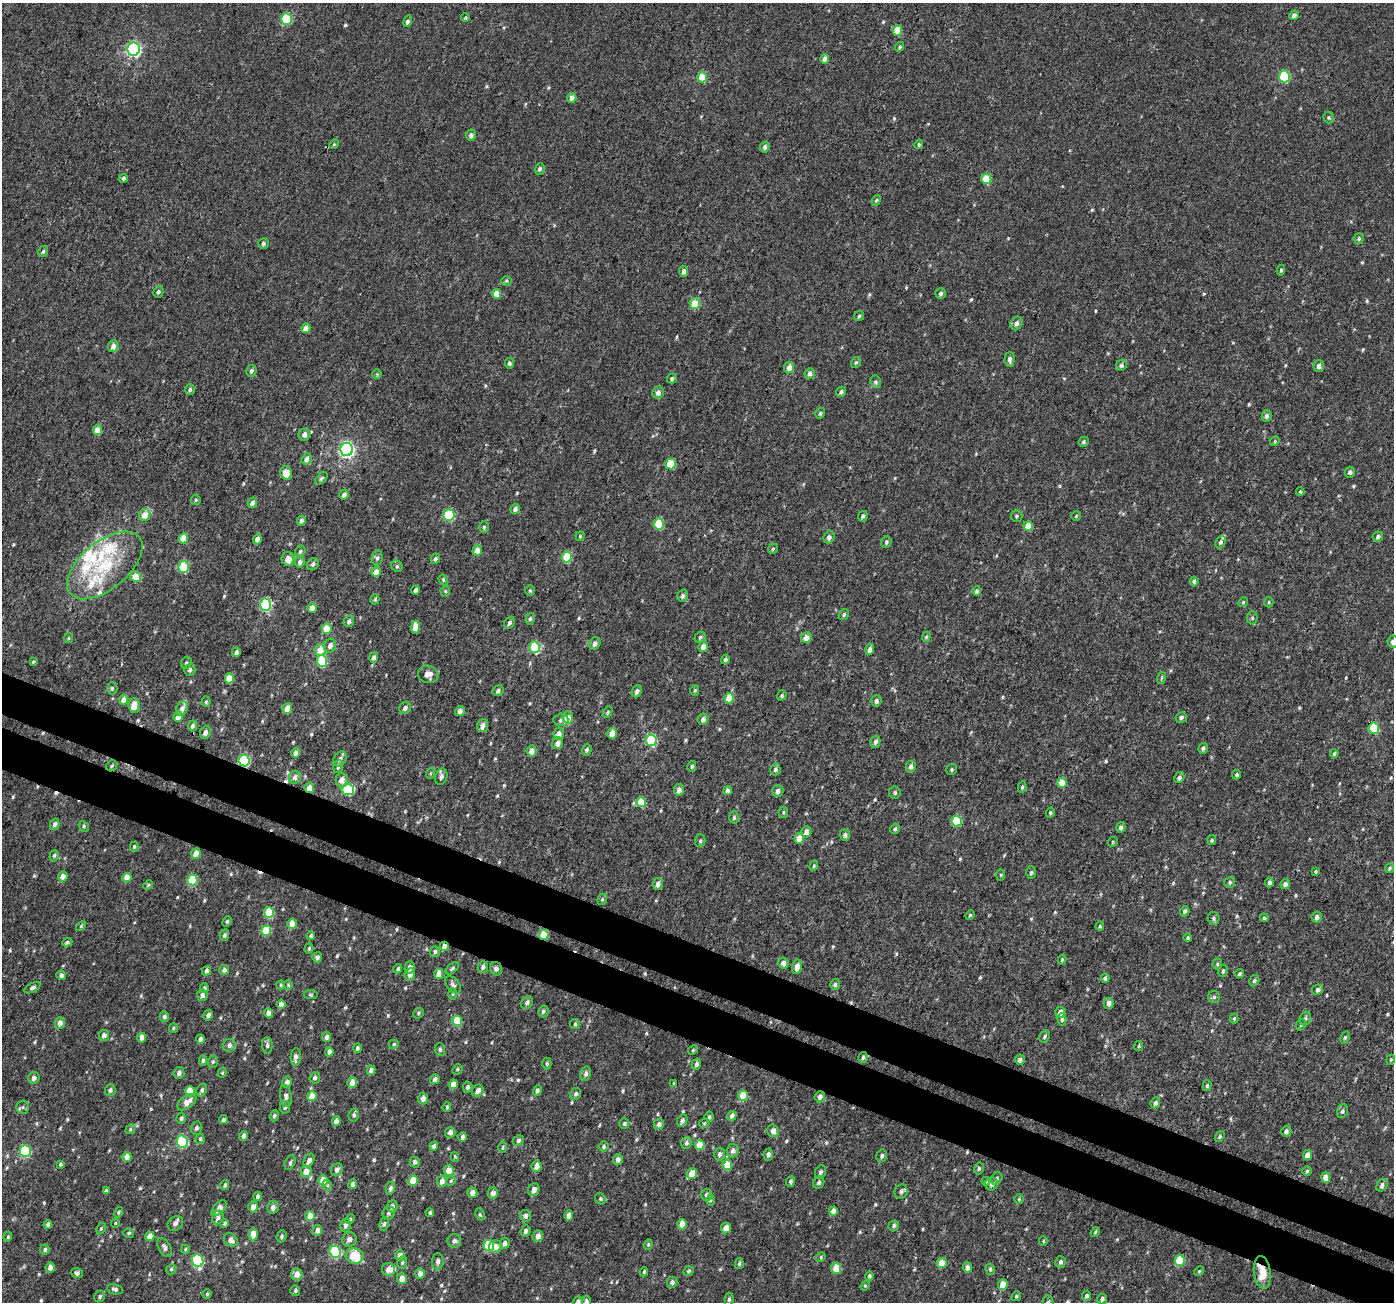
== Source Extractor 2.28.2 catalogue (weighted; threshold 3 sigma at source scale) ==
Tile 6 of 4 x 4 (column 2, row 2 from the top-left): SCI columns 1415-2806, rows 2853-4152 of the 5622 x 5770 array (HDU 1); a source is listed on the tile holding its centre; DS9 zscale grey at full resolution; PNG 1396 x 1304 px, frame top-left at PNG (2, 3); each listed source drawn as its Kron ellipse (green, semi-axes under 4 px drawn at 4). Shown black and unused: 7% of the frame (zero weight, under 3 of 4 exposures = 4% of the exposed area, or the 3 px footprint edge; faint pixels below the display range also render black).
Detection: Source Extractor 2.28.2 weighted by HDU 2 'WHT'; one run over the whole footprint, this tile lists its part. Background 0.00224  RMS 0.0028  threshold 0.0126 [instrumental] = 3 sigma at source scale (4.5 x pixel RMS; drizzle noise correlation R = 1.50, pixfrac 1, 0.0396/0.0396 arcsec/px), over >= 5 px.
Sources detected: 616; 3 cosmic-ray / hot-pixel residue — neither listed nor drawn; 13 inside a brighter listed object's ellipse — not listed separately; of the other 600, all 500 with FLUX_AUTO >= 0.33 (the completeness limit of this list) listed and drawn (100 fainter detections not listed), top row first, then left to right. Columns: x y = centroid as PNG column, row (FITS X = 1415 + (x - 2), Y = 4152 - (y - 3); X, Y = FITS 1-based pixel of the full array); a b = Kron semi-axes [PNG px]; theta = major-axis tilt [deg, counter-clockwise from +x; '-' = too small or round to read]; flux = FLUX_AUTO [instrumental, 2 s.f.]
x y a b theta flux
1294 15 5 4 - 1.1
465 18 4 4 - 0.33
286 19 6 5 - 15
407 21 6 4 71 0.8
897 31 5 4 - 5.7
900 47 5 4 - 0.4
134 49 6 6 - 57
825 59 5 4 - 2.3
1284 76 6 5 - 19
702 77 5 5 - 7.6
572 98 5 4 - 1.6
1329 117 6 5 - 0.45
471 135 5 5 - 0.94
334 144 5 4 - 0.35
919 144 5 4 - 0.43
765 147 5 4 - 0.82
540 169 6 5 - 0.66
123 178 4 4 - 0.52
986 179 5 5 - 9.4
876 200 5 4 - 0.42
1359 239 5 5 - 0.51
263 243 5 5 - 0.72
43 252 6 4 59 0.53
1281 270 5 4 - 0.42
683 271 5 4 - 1
506 281 5 4 - 0.36
158 292 6 5 - 0.54
941 293 5 5 - 0.73
497 294 5 4 - 3.4
695 304 5 5 - 5.6
859 316 5 4 - 0.44
1017 323 7 6 - 1.2
306 328 5 4 - 2.5
113 346 6 5 - 1.6
1010 359 7 5 88 0.98
856 362 6 4 57 0.45
509 363 5 4 - 0.6
1121 365 6 5 - 0.93
1319 366 6 5 - 1.1
789 367 6 5 - 2.2
251 371 6 5 - 0.67
377 374 5 5 - 0.37
810 374 5 5 - 1
672 378 5 4 - 0.6
876 382 6 5 - 0.51
190 390 5 5 - 0.54
841 392 5 4 - 0.64
658 393 6 6 - 1.1
820 413 6 4 56 0.49
1267 416 5 5 - 0.97
97 430 5 4 - 3
305 434 6 5 - 1.6
1275 441 5 4 - 0.35
1083 442 5 4 - 0.52
347 449 6 6 - 73
306 459 6 5 - 1.1
671 464 5 5 - 9.9
1350 472 5 5 - 0.84
286 473 7 6 - 3.4
321 478 7 4 45 0.53
1300 492 4 3 - 0.34
344 495 5 4 - 0.95
196 500 5 5 - 0.37
252 503 5 4 - 1.1
515 509 5 4 - 1
145 515 6 5 - 3
449 515 6 5 - 17
863 516 5 4 - 0.53
1016 516 6 6 - 0.5
1076 516 5 4 - 0.37
301 521 5 4 - 0.95
659 524 5 5 - 12
1028 526 5 4 - 3.8
484 527 6 5 - 0.52
580 536 5 4 - 0.37
1378 536 5 4 - 0.67
829 537 6 5 - 1.1
184 538 5 4 - 4.4
257 539 5 4 - 1.9
886 542 6 5 - 0.61
1221 542 6 5 - 0.68
773 549 5 4 - 0.44
477 550 5 4 - 3
300 551 6 5 - 0.53
567 557 5 5 - 9.6
377 558 7 5 80 0.66
288 559 7 6 - 2
435 559 5 4 - 0.59
300 562 5 5 - 1.1
313 564 7 5 52 0.71
105 565 44 24 40 18
397 566 6 5 - 0.53
183 567 5 5 - 13
376 572 5 4 - 3.1
136 577 6 5 - 4.7
443 580 5 4 - 0.45
1194 581 5 4 - 0.59
415 590 4 3 - 0.76
445 591 5 5 - 0.38
530 591 5 4 - 0.37
977 591 5 4 - 0.63
683 596 6 5 - 0.73
375 599 5 4 - 0.44
1243 602 5 4 - 0.35
1269 602 5 4 - 0.37
265 605 6 5 - 25
312 608 5 4 - 1.9
844 614 6 4 60 0.5
1252 618 6 5 - 0.52
530 619 6 4 73 0.56
349 621 6 5 - 0.74
509 623 6 5 - 0.71
415 627 6 4 90 2.6
327 629 5 5 - 5.2
700 637 6 5 - 0.55
926 637 5 4 - 0.39
68 638 5 4 - 0.37
806 638 5 5 - 2.4
1393 642 6 5 - 1.4
595 643 6 5 - 1
330 646 7 6 - 1.2
535 647 6 5 - 19
703 647 5 5 - 1.8
870 649 6 4 74 1.1
320 650 6 5 - 3.8
236 652 5 4 - 0.9
374 657 5 4 - 0.83
725 659 5 4 - 0.63
322 661 6 5 - 15
33 662 4 3 - 0.37
186 663 6 5 - 0.53
190 670 6 5 - 0.69
428 674 10 8 -13 2.2
229 678 5 4 - 4.3
1161 678 6 3 70 0.35
112 688 6 5 - 0.51
695 690 5 4 - 0.39
498 691 6 5 - 0.78
637 691 6 4 66 0.9
782 695 5 4 - 0.52
729 698 5 4 - 6.3
124 700 5 4 - 2.3
876 701 6 5 - 0.77
206 702 5 4 - 0.44
134 706 7 6 - 3
405 708 6 5 - 0.92
182 709 7 5 66 1.2
287 709 5 5 - 3.4
460 711 5 5 - 1.2
607 712 6 4 59 0.42
178 716 5 4 - 2.2
1181 717 6 5 - 0.74
568 718 6 5 - 3.4
703 719 6 5 - 1.1
561 720 7 6 - 0.73
193 726 5 4 - 0.83
482 726 6 5 - 1.2
1374 728 6 5 - 12
205 732 7 5 67 1.1
612 733 5 4 - 2.5
559 734 6 5 - 1.9
651 740 6 5 - 24
875 742 6 5 - 0.9
557 743 6 5 - 1.5
1203 748 5 4 - 0.72
587 750 5 4 - 0.62
532 751 5 5 - 1.7
296 753 5 4 - 1.3
1334 753 4 4 - 0.49
340 759 8 6 60 1
244 761 6 5 - 26
112 766 6 5 - 0.47
338 766 6 5 - 0.59
692 766 5 4 - 0.45
911 767 6 5 - 0.9
775 769 6 5 - 0.61
952 769 5 5 - 0.45
431 773 6 3 71 0.36
1237 775 4 4 - 0.5
295 777 7 6 - 1.2
441 777 8 6 70 1.1
1179 778 6 5 - 0.82
342 780 7 6 - 1.9
1062 783 5 5 - 4.5
1022 787 6 4 79 0.49
309 788 5 4 - 2.2
348 789 6 6 - 18
679 790 6 5 - 1.4
728 790 5 4 - 1.4
778 791 6 5 - 1.1
895 793 6 6 - 0.59
641 802 5 5 - 6.6
783 812 5 5 - 0.45
1050 813 5 4 - 0.45
734 817 6 4 87 0.56
956 821 5 5 - 11
55 824 6 4 75 0.91
84 826 6 5 - 0.47
1121 827 5 4 - 1
895 829 5 4 - 0.46
806 832 6 5 - 1.5
845 835 5 5 - 0.8
799 838 5 4 - 4.1
1212 840 5 4 - 0.34
700 841 6 5 - 0.45
1113 842 5 4 - 0.35
134 847 5 4 - 0.44
196 853 5 4 - 2.3
54 856 6 4 73 0.5
814 866 5 4 - 0.39
1390 868 5 4 - 0.5
1315 871 4 4 - 0.37
1031 873 6 5 - 0.52
1001 875 6 4 88 0.34
63 876 5 5 - 2
127 877 5 4 - 3.1
192 880 5 5 - 11
1230 882 6 5 - 0.47
1269 882 5 4 - 0.76
658 884 6 5 - 1.2
1285 884 5 4 - 1.1
148 885 5 4 - 0.34
602 899 6 4 68 0.45
1185 911 5 4 - 0.57
269 912 5 5 - 10
970 915 5 4 - 0.42
1317 917 5 5 - 0.92
1214 918 6 6 - 0.55
1264 918 4 4 - 0.46
227 921 6 4 63 0.39
292 924 5 4 - 3.1
81 926 6 3 46 0.34
1100 926 5 4 - 0.35
266 930 5 5 - 8.2
224 935 6 4 73 0.61
544 935 5 5 - 8.7
311 936 4 4 - 0.61
1188 938 4 4 - 0.46
67 942 5 4 - 0.59
444 946 5 4 - 1.7
309 949 5 4 - 0.4
435 952 5 5 - 0.62
317 957 5 5 - 0.84
1062 960 5 4 - 0.42
783 963 5 5 - 1.7
1217 964 5 5 - 0.4
410 967 6 5 - 1.4
483 967 6 5 - 0.78
797 967 7 5 80 1.7
452 968 8 4 37 0.52
398 969 5 4 - 0.46
496 969 7 6 - 1.1
224 970 5 5 - 1.1
207 971 5 4 - 1.1
1223 971 6 4 76 0.46
439 974 5 4 - 3.1
1239 974 4 4 - 0.46
61 975 5 4 - 0.94
410 975 6 5 - 1.4
1105 978 4 3 - 0.62
1254 981 6 5 - 0.54
835 984 5 4 - 0.55
281 985 4 4 - 0.34
288 985 5 4 - 0.34
453 985 10 6 -50 0.95
32 988 9 4 27 0.68
204 988 5 4 - 0.52
1318 990 5 5 - 0.8
453 994 6 4 89 0.39
202 995 6 5 - 1
311 995 7 4 -8 0.4
1214 997 6 6 - 0.5
527 1003 7 5 54 0.88
1109 1003 5 5 - 1.2
281 1004 5 4 - 1.8
543 1011 6 5 - 0.61
1060 1012 5 5 - 2
268 1013 5 4 - 1.6
418 1013 6 5 - 0.47
208 1015 5 4 - 0.96
164 1017 5 4 - 0.71
1234 1018 5 4 - 0.37
1062 1019 6 4 -88 0.51
1305 1019 7 5 65 0.65
457 1021 5 5 - 9.4
60 1023 6 5 - 1.7
575 1024 5 5 - 0.43
1301 1025 6 4 67 0.4
173 1028 5 4 - 0.34
104 1035 5 5 - 1.3
1045 1036 6 5 - 0.54
326 1037 5 4 - 1.1
1345 1037 6 4 63 0.4
142 1038 5 4 - 2.1
200 1039 4 4 - 1.2
394 1044 5 4 - 0.44
229 1045 6 6 - 0.95
267 1045 8 5 -90 0.78
1139 1046 5 4 - 0.4
357 1048 5 4 - 0.55
440 1049 6 5 - 0.69
693 1050 5 4 - 0.34
329 1052 4 4 - 1.1
296 1057 9 5 85 1.1
863 1057 5 4 - 0.58
203 1060 5 4 - 0.63
1020 1060 5 5 - 0.94
1391 1060 5 4 - 0.34
213 1062 6 5 - 0.5
547 1064 6 4 90 0.44
696 1064 5 4 - 0.76
457 1069 5 4 - 0.44
371 1070 5 4 - 1.2
179 1073 6 5 - 0.99
222 1073 5 4 - 0.36
586 1074 7 5 76 0.87
34 1078 6 5 - 0.98
315 1078 6 5 - 0.85
435 1079 5 4 - 1.1
287 1082 6 5 - 1.2
352 1083 5 5 - 3
674 1083 3 3 - 0.4
453 1084 5 4 - 2.4
1207 1086 5 4 - 0.46
468 1087 5 5 - 0.61
110 1090 6 5 - 0.83
202 1090 6 5 - 0.66
190 1091 5 5 - 5.8
478 1091 6 5 - 1.6
537 1091 5 4 - 0.74
576 1094 6 5 - 0.7
286 1096 11 6 -82 1.1
312 1096 5 4 - 3.9
743 1096 5 5 - 7.4
820 1097 5 5 - 1.2
423 1099 6 5 - 1.2
187 1102 11 6 37 2.3
1155 1103 5 5 - 0.86
23 1107 7 6 - 0.63
285 1107 6 5 - 0.61
447 1107 5 3 - 0.42
1342 1111 7 5 71 0.62
354 1115 6 5 - 0.6
274 1116 5 4 - 0.62
732 1116 5 4 - 0.98
709 1117 5 4 - 0.48
181 1118 5 4 - 0.51
223 1120 4 4 - 0.59
336 1121 5 4 - 1.5
682 1121 6 5 - 0.83
704 1123 5 4 - 0.37
624 1124 5 5 - 0.66
659 1124 5 5 - 1.1
196 1128 7 5 73 0.63
130 1129 5 4 - 0.39
773 1131 6 5 - 1.8
1286 1131 5 5 - 0.86
450 1132 5 5 - 1.6
243 1136 5 4 - 0.94
1220 1136 6 4 53 0.5
463 1137 5 4 - 0.82
200 1139 5 4 - 0.47
518 1140 6 5 - 0.75
182 1142 6 5 - 26
686 1143 6 5 - 0.69
700 1145 5 5 - 5.1
434 1146 4 4 - 0.77
603 1146 5 5 - 0.48
503 1147 6 4 88 0.4
733 1150 7 6 - 1.1
25 1151 6 5 - 24
720 1154 6 5 - 0.93
768 1154 6 5 - 0.92
1307 1155 5 4 - 2.1
882 1156 6 5 - 0.74
127 1157 5 4 - 2
455 1157 5 4 - 0.5
618 1159 5 4 - 1.2
309 1160 7 5 61 1.3
415 1162 5 5 - 0.97
290 1163 8 5 64 0.51
60 1164 3 3 - 0.41
727 1165 5 5 - 5.6
537 1166 6 5 - 2
979 1168 6 4 76 0.49
337 1170 6 5 - 1.1
306 1171 6 5 - 2.5
449 1171 5 5 - 4
1307 1171 4 4 - 0.39
820 1172 7 5 66 0.8
692 1173 5 5 - 3.4
1326 1177 5 4 - 2.1
997 1178 7 5 50 0.62
323 1180 5 5 - 4
413 1181 5 4 - 7.1
442 1181 6 5 - 1.9
451 1181 5 4 - 0.39
791 1181 5 4 - 0.54
986 1181 4 3 - 0.38
819 1182 6 5 - 0.75
353 1184 5 4 - 0.92
992 1184 6 6 - 1.2
225 1185 5 4 - 0.59
327 1185 5 3 - 0.34
1382 1185 6 5 - 0.83
390 1188 6 4 76 0.75
534 1190 6 5 - 1.5
106 1191 4 4 - 1.1
901 1192 7 6 - 0.87
472 1193 5 5 - 1.7
493 1193 5 5 - 1.4
706 1195 6 5 - 0.74
258 1196 4 4 - 0.65
600 1199 6 5 - 0.43
1019 1199 5 5 - 0.36
710 1200 5 3 - 0.33
392 1206 6 5 - 1
253 1207 5 4 - 1.6
273 1207 6 5 - 1.1
219 1208 9 5 45 1.9
833 1211 4 4 - 2.4
118 1212 5 4 - 0.42
389 1213 7 5 62 0.7
430 1213 4 4 - 0.48
480 1214 6 4 -63 0.38
569 1215 5 4 - 1.3
310 1216 5 4 - 4.4
525 1216 6 5 - 0.95
218 1217 7 5 66 1
350 1219 5 4 - 0.35
115 1223 4 4 - 0.33
175 1223 8 6 41 1.1
225 1223 4 4 - 0.51
384 1224 7 5 80 0.56
682 1224 5 4 - 4.6
48 1225 5 4 - 1
346 1225 7 5 77 1
894 1226 5 5 - 0.63
726 1228 5 5 - 1.8
101 1229 6 4 64 0.43
317 1230 5 4 - 1.4
525 1231 6 4 69 0.8
1095 1232 5 4 - 0.39
129 1233 5 4 - 0.47
253 1234 6 4 90 2.6
150 1236 5 4 - 3.3
282 1236 6 5 - 0.52
538 1236 6 5 - 1.5
8 1237 5 4 - 0.33
349 1239 7 7 - 1.5
231 1240 7 6 - 1.4
454 1241 7 6 - 0.9
1043 1241 5 4 - 0.33
505 1243 5 5 - 1
648 1244 5 4 - 0.36
489 1246 5 5 - 11
165 1247 11 5 -60 0.94
496 1247 6 6 - 1.8
185 1249 4 3 - 0.36
45 1250 5 5 - 0.63
335 1252 6 5 - 24
400 1255 5 5 - 1.5
355 1256 9 7 -5 8.1
821 1257 5 4 - 0.36
198 1261 6 5 - 27
438 1261 8 6 84 1
1180 1261 5 5 - 11
1061 1262 6 5 - 0.92
402 1263 6 5 - 0.48
942 1263 5 5 - 3.3
739 1264 5 4 - 0.5
50 1267 5 4 - 1.5
967 1267 5 4 - 1.3
836 1268 5 5 - 4.4
171 1269 5 4 - 0.42
990 1269 6 4 -79 0.52
388 1270 7 6 - 1.8
689 1271 5 4 - 0.48
1199 1271 5 4 - 0.34
644 1272 4 4 - 0.35
1262 1272 16 8 -83 4
77 1273 6 5 - 0.78
297 1274 6 5 - 2.5
420 1274 5 5 - 1.4
869 1276 4 4 - 0.54
402 1279 5 5 - 2.5
672 1282 5 5 - 0.89
1003 1285 5 4 - 4.2
865 1286 5 4 - 0.34
115 1289 8 5 -12 0.71
295 1290 5 5 - 0.53
207 1294 4 4 - 0.38
100 1296 6 5 - 0.59
1016 1296 5 4 - 0.4
1086 1296 5 4 - 0.58
729 1299 7 4 83 0.49
1102 1299 5 5 - 0.71
578 1302 5 5 - 1.1
586 1302 6 4 87 0.91
1048 1302 7 5 -78 0.55
Overlapping masked pixels (flux is a lower limit): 7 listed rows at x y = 1374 728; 244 761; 309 788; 544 935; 444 946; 496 969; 1262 1272
Isophote crosses this tile's border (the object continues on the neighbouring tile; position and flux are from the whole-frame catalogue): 4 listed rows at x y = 1393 642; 578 1302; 586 1302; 1048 1302